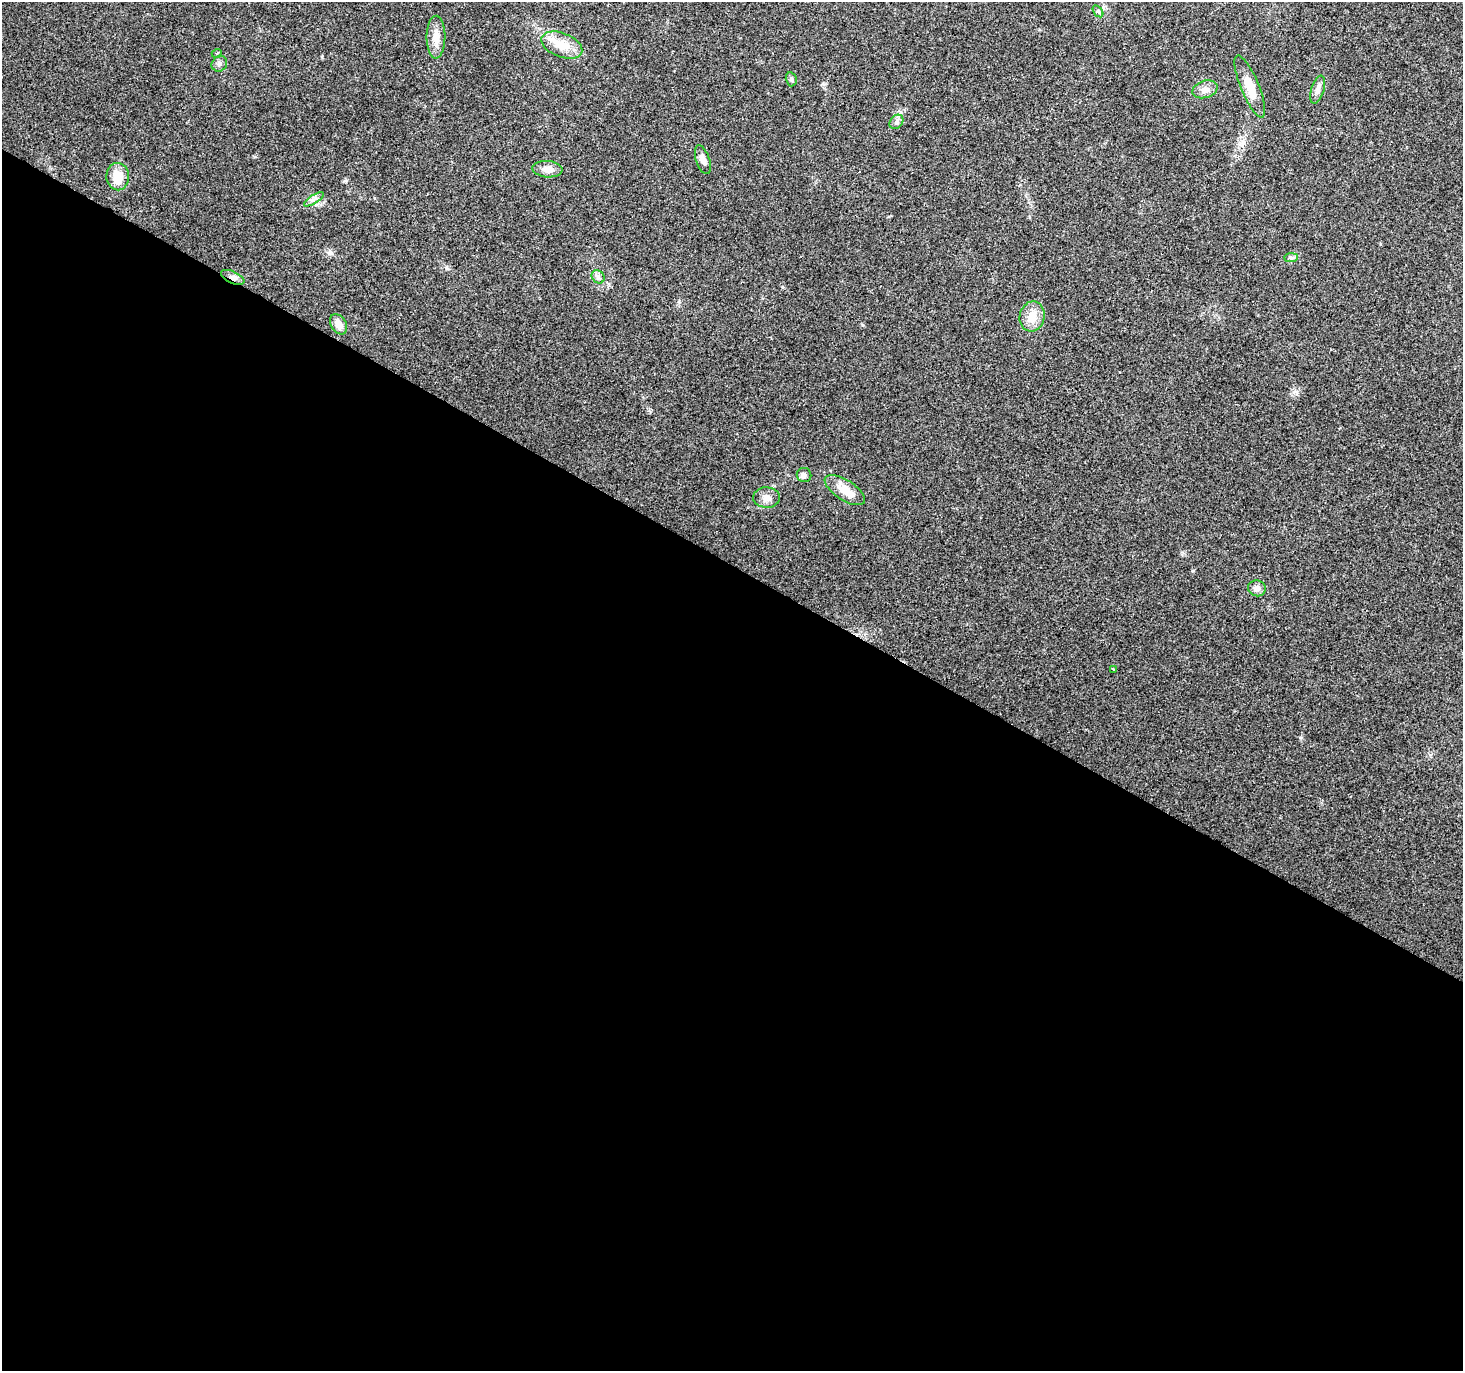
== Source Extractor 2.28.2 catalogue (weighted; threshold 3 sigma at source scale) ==
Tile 14 of 4 x 4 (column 2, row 4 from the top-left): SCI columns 1462-2922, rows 193-1561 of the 5851 x 5929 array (HDU 1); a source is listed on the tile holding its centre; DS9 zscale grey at full resolution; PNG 1465 x 1373 px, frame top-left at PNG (2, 2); each listed source drawn as its Kron ellipse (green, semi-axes under 4 px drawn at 4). Shown black and unused: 59% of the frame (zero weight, under 2 of 3 exposures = <1% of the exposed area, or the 3 px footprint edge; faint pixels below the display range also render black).
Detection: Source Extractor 2.28.2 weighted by HDU 2 'WHT'; one run over the whole footprint, this tile lists its part. Background 0.1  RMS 0.0076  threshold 0.0341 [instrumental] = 3 sigma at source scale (4.5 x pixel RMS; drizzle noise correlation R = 1.50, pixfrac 1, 0.0396/0.0396 arcsec/px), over >= 5 px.
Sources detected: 25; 1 cosmic-ray / hot-pixel residue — neither listed nor drawn; the other 24 listed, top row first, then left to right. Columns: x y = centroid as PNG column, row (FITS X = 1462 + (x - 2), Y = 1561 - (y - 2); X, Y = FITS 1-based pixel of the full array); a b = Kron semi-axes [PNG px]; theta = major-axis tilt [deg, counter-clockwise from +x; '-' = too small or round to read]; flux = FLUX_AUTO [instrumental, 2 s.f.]
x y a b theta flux
1098 11 7 4 -55 1.3
436 37 21 9 90 9
562 45 21 12 -21 13
217 53 5 3 - 0.81
219 64 8 7 - 2.3
791 79 7 5 -76 1.6
1250 86 33 9 -67 13
1205 89 13 8 18 4.6
1318 90 14 6 72 3.7
896 122 8 6 49 2.3
703 160 15 6 -71 4.5
547 169 15 8 -4 5.8
118 177 14 11 -88 13
314 199 11 4 33 2.4
1291 258 7 4 0 1.5
233 277 12 6 -24 4
598 277 7 6 - 2.3
1032 316 15 12 77 11
338 324 11 7 -58 7.1
804 475 7 7 - 2.2
845 490 23 10 -33 13
766 498 13 10 -1 5.2
1257 588 9 8 - 3.6
1113 669 3 3 - 7.4
Overlapping masked pixels (flux is a lower limit): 1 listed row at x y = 233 277
Unlisted compact peaks at least as high as the median listed source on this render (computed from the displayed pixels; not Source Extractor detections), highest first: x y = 322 57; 330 252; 446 268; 782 287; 1300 738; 823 84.